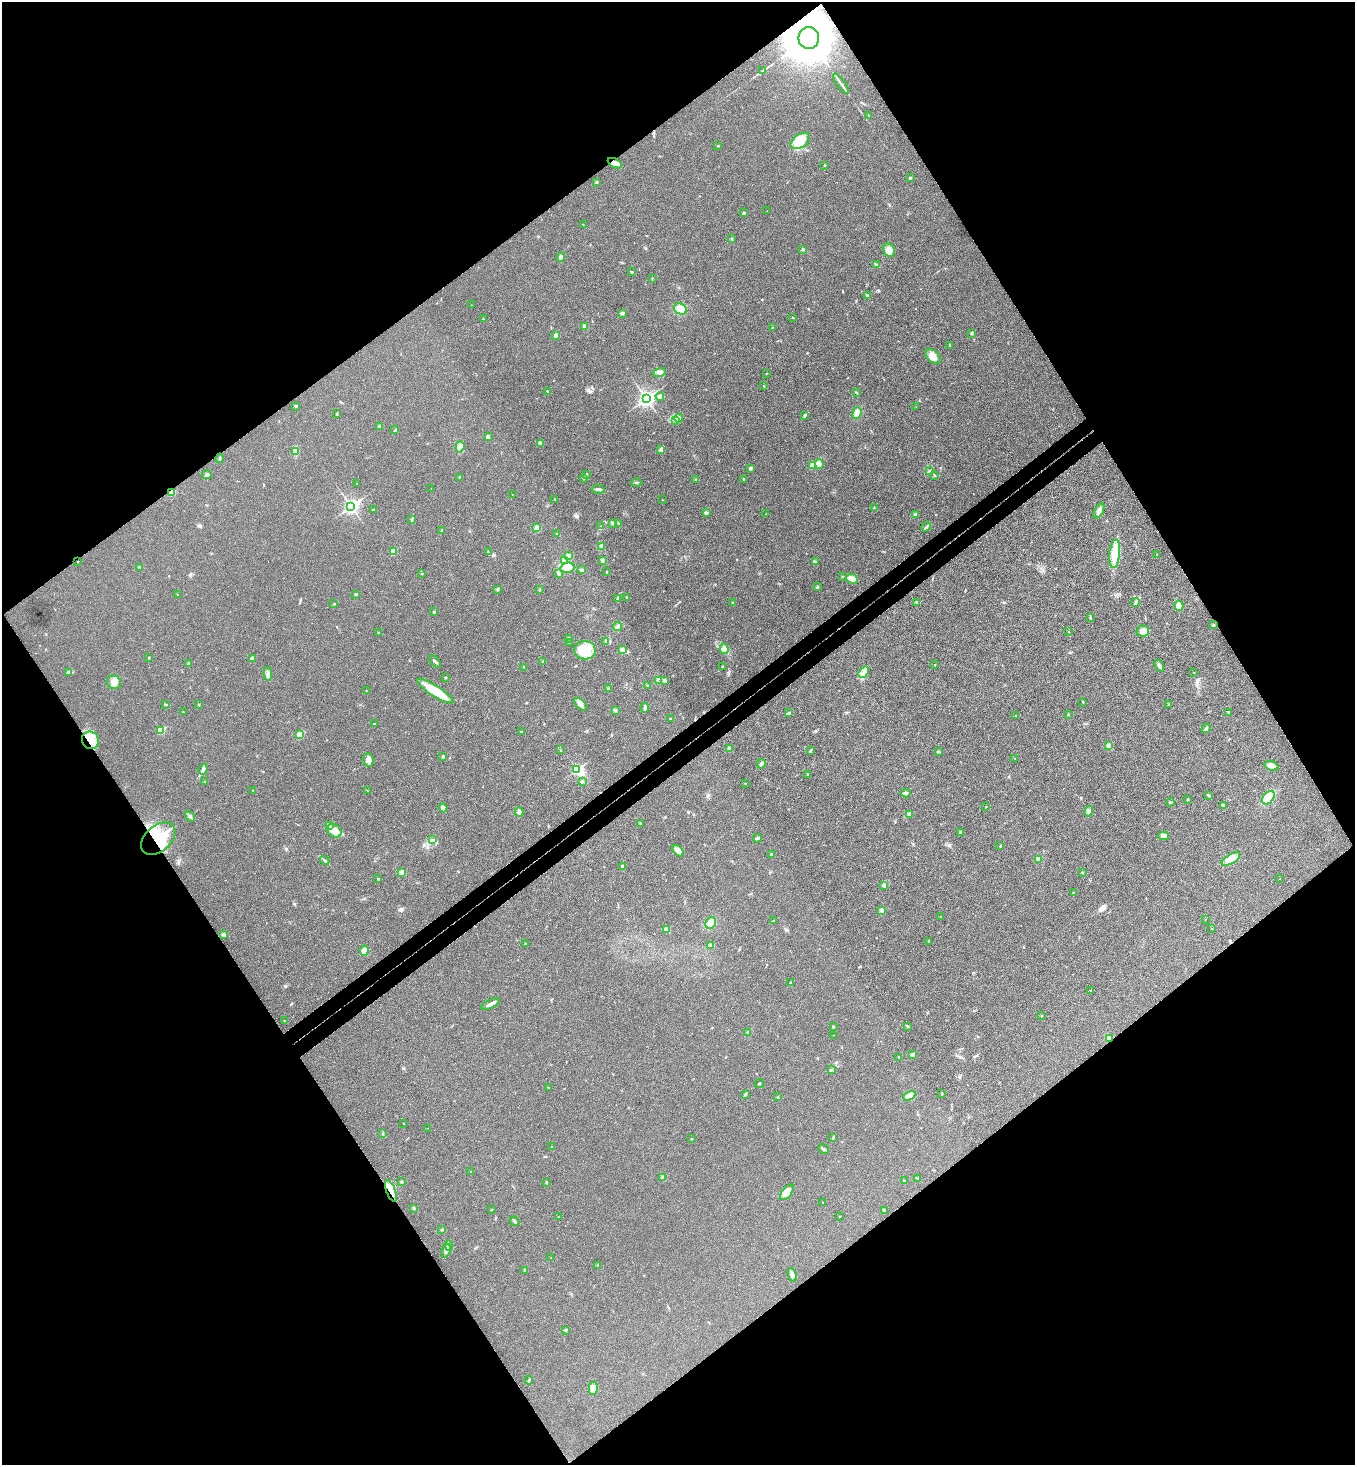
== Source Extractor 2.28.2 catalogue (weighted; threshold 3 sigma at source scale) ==
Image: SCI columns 194-5602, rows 52-5901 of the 5943 x 5958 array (HDU 1 of 3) = the unmasked area's bounding box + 8 px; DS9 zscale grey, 4 x 4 block average (1 PNG px = mean of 4 x 4 image px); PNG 1357 x 1467 px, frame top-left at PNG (2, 2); each listed source drawn as its Kron ellipse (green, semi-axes under 4 px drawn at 4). Shown black and unused: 50% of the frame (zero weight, under 3 of 4 exposures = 6% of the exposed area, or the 3 px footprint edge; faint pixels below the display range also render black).
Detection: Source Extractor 2.28.2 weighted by HDU 2 'WHT'. Background 0.0207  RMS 0.0063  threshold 0.0283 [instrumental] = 3 sigma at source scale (4.5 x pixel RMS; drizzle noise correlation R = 1.50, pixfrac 1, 0.05/0.05 arcsec/px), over >= 5 px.
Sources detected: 296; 3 inside a brighter object's white glare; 2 cosmic-ray / hot-pixel residue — neither listed nor drawn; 2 coinciding with a brighter row at this scale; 4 inside a brighter listed object's ellipse — not listed separately; the other 285 listed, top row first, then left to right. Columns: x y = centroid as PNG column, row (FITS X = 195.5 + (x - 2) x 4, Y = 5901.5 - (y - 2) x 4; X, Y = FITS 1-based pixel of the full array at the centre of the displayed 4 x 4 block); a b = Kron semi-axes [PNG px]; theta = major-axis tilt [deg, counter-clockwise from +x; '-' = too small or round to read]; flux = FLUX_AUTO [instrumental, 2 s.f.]
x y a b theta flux
809 38 11 10 - 25000
762 71 4 2 - 3.6
841 84 12 2 -54 11
868 116 2 2 - 1.3
800 141 11 6 34 53
718 146 2 2 - 3.5
615 163 8 4 -28 23
825 165 2 2 - 2.2
910 178 2 2 - 1.4
596 182 2 2 - 3.7
767 211 2 2 - 0.85
744 213 2 2 - 12
583 225 2 2 - 1
731 239 3 2 - 3.7
803 249 3 2 - 5.6
889 250 7 5 -60 25
561 257 4 4 - 9.3
876 264 3 2 - 3.4
632 272 4 2 - 3
652 278 2 2 - 1.2
867 295 3 3 - 5.9
472 305 2 2 - 1.1
680 309 7 5 -28 42
622 313 3 2 - 5.4
792 317 2 2 - 1.3
483 319 2 2 - 3
584 326 4 3 - 8.2
773 328 2 2 - 1.6
971 333 3 2 - 3.3
555 335 2 2 - 23
950 345 4 2 - 2.4
933 357 9 5 -42 27
659 373 6 3 17 12
766 374 2 2 - 1.1
764 386 2 2 - 1.9
547 391 2 2 - 2.2
856 392 2 2 - 1.8
660 396 4 3 - 6.9
646 398 3 3 - 1300
295 406 3 2 - 2.3
916 406 2 2 - 0.97
857 413 6 3 72 40
337 414 3 2 - 2.6
805 415 3 2 - 4.7
679 418 4 2 - 6
675 421 2 2 - 2.3
380 426 2 2 - 17
395 430 3 2 - 2.3
488 436 3 2 - 4
540 443 3 2 - 19
460 447 6 4 72 16
661 450 3 3 - 8.8
295 451 4 2 - 6.2
220 458 5 2 - 5.8
819 464 5 3 - 11
813 466 2 2 - 77
750 468 3 3 - 4.7
930 471 2 2 - 1.9
207 474 5 2 - 9.6
586 474 2 2 - 2.7
934 475 2 2 - 1.8
460 477 2 2 - 3.4
583 478 2 2 - 3.4
743 479 2 2 - 5.2
696 480 2 2 - 2.3
636 482 5 2 - 3.3
357 484 2 2 - 1
431 488 2 2 - 0.62
598 489 7 2 -5 7.3
172 493 2 2 - 77
512 495 2 2 - 0.69
555 499 2 2 - 2.3
662 500 2 2 - 1
351 506 3 3 - 1100
874 508 3 2 - 1.8
373 510 2 2 - 4.5
1099 511 8 3 60 16
706 513 3 2 - 3.6
766 514 2 2 - 0.76
916 514 3 2 - 6
412 519 3 2 - 3
612 523 3 2 - 2.9
618 523 2 2 - 3
601 526 2 2 - 3.4
926 527 5 2 - 6.6
537 528 3 3 - 15
441 530 2 2 - 4.2
556 533 2 2 - 1.6
601 546 3 2 - 3.9
393 551 2 2 - 74
488 552 2 2 - 2.2
1115 554 14 5 84 69
1157 554 2 2 - 0.85
568 556 4 3 - 8.7
564 560 4 4 - 21
602 560 3 2 - 5.4
78 561 2 2 - 1.7
815 561 2 2 - 2.4
140 567 2 2 - 2.3
567 568 7 5 13 36
581 570 3 2 - 3.7
606 572 2 2 - 1.6
422 573 2 2 - 1.2
558 573 4 2 - 5
842 576 2 2 - 1.3
852 579 6 4 -22 31
817 587 3 2 - 5
497 589 2 2 - 1.3
540 589 2 2 - 1.2
177 594 2 2 - 0.89
356 594 2 2 - 11
627 598 4 2 - 2.7
618 599 4 3 - 6.1
732 602 2 2 - 1.7
917 602 2 2 - 1.4
1136 602 4 2 - 6.6
334 604 2 2 - 5.7
1179 606 5 3 - 29
434 612 2 2 - 2.9
1090 617 2 2 - 2.1
1213 625 3 2 - 2.9
618 626 5 2 - 13
1143 631 6 5 - 29
378 632 2 2 - 2
1069 632 2 2 - 0.89
568 638 2 2 - 2.4
569 642 2 2 - 1.4
605 642 2 2 - 1.8
724 649 5 3 - 9
585 650 11 9 -7 61
622 650 3 3 - 9.6
149 658 2 2 - 2.3
252 658 3 3 - 11
543 661 2 2 - 2.1
435 662 7 2 -47 6.1
189 664 2 2 - 16
935 665 2 2 - 2
1159 666 6 3 -57 9.9
524 667 3 2 - 1.9
722 667 2 2 - 3.1
69 672 2 2 - 2.8
863 672 6 4 50 16
1194 672 2 2 - 0.79
268 674 7 3 -81 12
445 677 2 2 - 1.6
659 680 3 3 - 7.1
665 680 3 2 - 6.2
114 682 7 6 - 24
648 686 2 2 - 1.3
608 689 2 2 - 5.5
366 691 2 2 - 1.4
435 691 21 5 -32 89
1083 702 2 2 - 2.3
166 704 3 2 - 1.9
199 704 2 2 - 1.7
581 704 8 2 -41 14
1168 705 4 2 - 3.9
645 708 5 2 - 11
615 710 3 3 - 5.8
183 712 2 2 - 3.4
1228 712 2 2 - 3
788 713 4 2 - 4.4
1068 714 2 2 - 1.7
1016 716 2 2 - 2.2
671 719 2 2 - 2
374 723 2 2 - 1.7
1206 728 5 2 - 7.1
161 730 2 2 - 120
521 732 2 2 - 2
299 735 2 2 - 120
90 740 9 8 - 58
1109 746 2 2 - 1.6
729 749 4 3 - 11
560 750 2 2 - 1.1
810 751 3 2 - 3.5
939 752 2 2 - 2.8
443 756 3 2 - 2.5
1015 758 2 2 - 1.1
368 760 7 5 -83 15
761 764 5 3 - 8
1271 766 7 4 -18 24
203 769 5 3 - 13
577 769 3 2 - 340
808 774 2 2 - 4.2
205 781 2 2 - 2.7
582 782 3 3 - 5.4
745 783 2 2 - 0.91
252 790 2 2 - 0.84
367 791 2 2 - 0.96
906 793 5 3 - 10
1209 795 3 2 - 3.5
1268 798 7 5 50 60
1188 800 2 2 - 1
1170 802 4 2 - 2.7
1223 805 3 2 - 4.2
986 807 2 2 - 1.1
443 808 4 2 - 6
1089 811 5 3 - 11
519 812 4 3 - 8.6
909 814 3 3 - 5.8
190 817 5 2 - 5.5
640 824 2 2 - 2.6
329 825 4 2 - 4.9
334 831 8 6 -43 30
960 832 2 2 - 3.4
1163 836 5 4 - 20
158 838 20 12 41 160
757 838 4 2 - 7.9
433 840 2 2 - 2.5
1000 845 2 2 - 1.9
678 851 6 4 -47 17
771 855 3 2 - 4.1
1039 859 3 3 - 12
1231 859 10 5 31 42
325 861 5 2 - 4.8
622 866 2 2 - 17
401 872 4 2 - 5.1
1082 872 2 2 - 2
378 879 2 2 - 5.9
1280 879 2 2 - 0.63
884 885 3 2 - 8.3
1073 893 4 2 - 2.9
881 910 4 3 - 10
941 917 2 2 - 0.88
1205 919 2 2 - 0.89
773 921 2 2 - 1.2
711 923 6 5 - 26
1212 928 2 2 - 0.91
666 929 3 3 - 13
223 935 2 2 - 1.6
928 941 3 2 - 2.1
525 943 2 2 - 1.6
711 945 3 2 - 5.3
364 951 5 4 - 25
791 982 3 2 - 2.5
1091 990 2 2 - 1.6
491 1004 10 3 26 16
1042 1016 2 2 - 0.81
285 1021 2 2 - 2
833 1026 2 2 - 4.4
907 1026 3 2 - 2.9
748 1033 3 2 - 4.2
833 1035 2 2 - 0.67
1109 1038 3 2 - 24
912 1055 3 3 - 7.8
899 1057 3 2 - 2.3
831 1070 3 2 - 3.3
759 1083 4 2 - 3.8
548 1088 2 2 - 1.5
942 1093 2 2 - 1.1
745 1094 2 2 - 2
909 1096 6 4 28 14
777 1097 2 2 - 2.9
404 1123 2 2 - 0.84
427 1128 2 2 - 0.64
383 1134 2 2 - 1.3
833 1138 3 2 - 3.2
691 1139 2 2 - 1.9
551 1147 2 2 - 2.7
823 1149 5 2 - 5.7
471 1171 2 2 - 1.1
662 1177 2 2 - 1.8
917 1178 2 2 - 1.1
904 1181 4 2 - 2.6
401 1182 2 2 - 9.4
546 1182 3 2 - 2.2
391 1191 11 4 -69 49
787 1192 9 5 50 28
823 1203 2 2 - 2.1
414 1208 2 2 - 3.4
491 1209 2 2 - 1.9
884 1211 3 2 - 5.1
840 1216 2 2 - 1.9
559 1217 2 2 - 2
515 1221 5 2 - 5.5
442 1230 2 2 - 3
449 1246 5 3 - 12
446 1251 7 2 67 9.1
551 1258 2 2 - 1.2
598 1266 3 2 - 6
525 1270 2 2 - 2.6
792 1275 7 3 -72 15
565 1330 4 2 - 3.3
529 1380 4 2 - 4
593 1388 6 4 -87 22
Overlapping masked pixels (flux is a lower limit): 7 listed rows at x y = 809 38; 615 163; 172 493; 90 740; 158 838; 1109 1038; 391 1191
Diffuse or blended objects may show on this block-average render without a row.